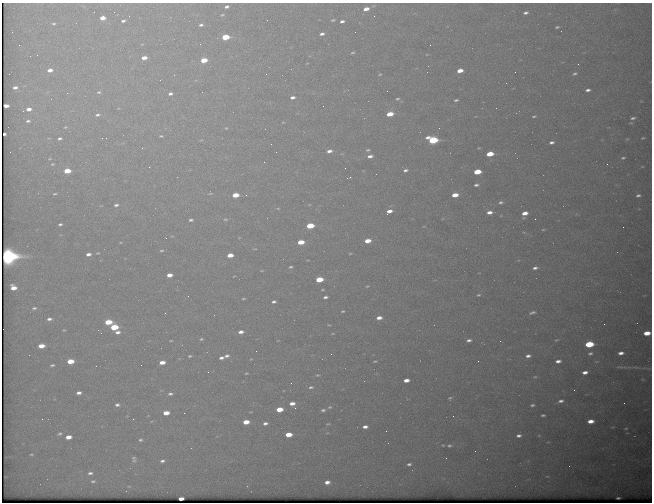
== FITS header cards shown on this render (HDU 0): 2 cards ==
NAXIS1  =                  650 / Width of table row in bytes
NAXIS2  =                  500 / Number of rows in table

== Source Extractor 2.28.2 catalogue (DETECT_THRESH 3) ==
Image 650 x 500 px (HDU 0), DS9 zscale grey, 1 PNG px = 1 image px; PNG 654 x 504 px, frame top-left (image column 1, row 500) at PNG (2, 3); no overlay
Background 622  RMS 3.2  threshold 9.56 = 3 sigma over >= 5 px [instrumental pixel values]
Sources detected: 197; all 197 listed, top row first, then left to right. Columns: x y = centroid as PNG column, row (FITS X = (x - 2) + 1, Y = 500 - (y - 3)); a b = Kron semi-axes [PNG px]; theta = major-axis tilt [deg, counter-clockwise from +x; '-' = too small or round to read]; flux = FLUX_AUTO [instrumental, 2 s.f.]
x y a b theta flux
227 7 4 3 - 530
366 9 5 4 - 1400
526 13 5 3 - 560
222 15 4 3 - 210
102 18 5 4 - 1900
333 20 4 2 - 240
123 21 6 4 19 520
342 21 4 3 - 570
54 24 5 4 - 330
201 25 5 3 - 450
557 27 4 2 - 290
322 34 4 3 - 580
225 37 5 4 - 7400
142 44 5 3 - 170
200 44 2 2 - 93
19 45 2 2 - 140
430 45 2 2 - 210
352 53 5 3 - 290
144 58 5 4 - 1600
204 60 5 4 - 4100
578 64 2 2 - 95
50 70 6 4 6 1300
460 71 5 4 - 2200
266 74 2 2 - 190
380 74 5 4 - 290
575 74 6 4 19 410
15 87 4 3 - 760
588 90 5 3 - 680
99 92 6 4 12 380
67 93 2 2 - 140
170 94 4 3 - 550
292 97 4 3 - 700
397 99 6 4 15 350
456 100 4 2 - 330
6 106 5 3 - 140
323 106 2 2 - 190
29 109 6 4 6 1200
390 114 5 4 - 4100
98 115 7 5 7 490
534 116 5 3 - 260
633 118 5 3 - 450
28 121 4 3 - 370
283 122 4 3 - 150
65 127 5 3 - 190
226 128 3 3 - 170
439 128 2 2 - 93
5 134 3 2 - 570
161 136 3 3 - 190
60 138 4 3 - 400
106 138 2 2 - 93
643 138 3 2 - 200
433 140 7 4 -5 18000
552 142 5 3 - 620
142 148 2 2 - 870
368 150 6 4 3 330
329 151 6 4 14 950
490 154 5 4 - 5000
370 156 6 4 10 880
623 158 4 2 - 280
264 162 2 2 - 99
52 164 4 3 - 210
607 164 2 2 - 320
345 168 2 2 - 88
405 170 5 3 - 480
67 171 5 4 - 4400
477 172 6 4 10 5900
349 177 7 3 15 220
476 185 6 4 8 510
54 194 6 4 14 370
210 194 9 3 5 330
235 195 5 4 - 3600
246 195 3 3 - 210
455 195 5 4 - 2700
638 195 4 3 - 460
501 202 8 5 11 650
116 205 6 5 - 620
309 205 5 3 - 190
278 208 5 3 - 190
389 211 6 4 17 1500
489 212 7 5 7 1300
525 213 6 4 12 1900
225 219 6 4 -6 310
535 219 2 2 - 150
191 220 6 4 6 480
60 224 6 4 15 500
310 226 6 4 8 7700
623 227 2 2 - 370
543 230 5 3 - 250
524 232 6 3 17 240
172 236 5 3 - 180
368 241 6 4 5 2600
121 242 4 3 - 180
301 242 5 4 - 3700
255 249 5 3 - 160
161 251 5 4 - 300
97 253 5 3 - 220
350 253 5 3 - 230
88 254 5 4 - 900
230 255 5 3 - 2300
8 256 8 7 - 85000
308 260 4 2 - 150
290 267 4 3 - 330
535 268 6 4 6 720
262 270 4 3 - 170
169 275 5 4 - 1600
319 279 5 4 - 5800
367 286 5 4 - 250
13 288 5 4 - 2200
322 290 5 3 - 220
478 295 5 3 - 280
325 297 5 3 - 570
243 299 4 3 - 240
274 302 4 3 - 510
34 308 6 4 7 350
343 311 4 3 - 270
532 312 8 4 18 530
165 313 2 2 - 120
379 318 5 4 - 1200
49 319 5 3 - 610
108 322 6 4 6 5200
604 324 2 2 - 430
329 325 5 3 - 210
114 327 6 4 5 8400
64 330 3 3 - 160
118 332 6 4 12 860
241 332 6 4 10 970
332 333 5 2 - 200
647 333 6 4 8 3200
201 339 5 4 - 340
469 340 5 3 - 550
556 340 7 3 25 270
171 341 4 3 - 190
500 341 2 2 - 92
589 344 6 4 8 11000
41 346 5 4 - 2500
590 353 6 4 13 410
621 353 5 3 - 920
331 354 2 2 - 320
190 356 5 4 - 310
227 356 6 4 15 580
528 356 6 4 11 750
221 358 5 3 - 660
70 361 5 4 - 3700
375 361 4 2 - 220
478 361 2 2 - 340
558 361 6 4 8 930
162 362 5 4 - 1900
52 365 4 3 - 330
141 365 2 2 - 120
620 367 11 2 0 360
208 372 2 2 - 130
585 372 5 3 - 1100
246 373 3 2 - 190
317 375 6 4 17 280
535 377 6 5 - 360
406 380 5 3 - 1500
291 383 3 3 - 170
311 387 6 4 4 450
574 390 2 2 - 120
79 393 5 3 - 820
170 394 6 5 - 550
450 398 5 5 - 300
561 401 7 5 9 800
292 403 6 4 8 1400
117 405 6 4 9 600
532 405 6 4 8 460
330 407 6 4 15 310
279 409 5 4 - 3700
323 410 5 3 - 440
166 413 5 4 - 2200
543 415 5 3 - 380
453 416 2 2 - 120
42 419 3 2 - 280
133 419 3 2 - 250
591 421 6 4 6 1900
246 422 5 4 - 2800
265 423 5 4 - 640
328 424 5 3 - 220
365 427 5 3 - 920
626 428 4 2 - 160
386 431 2 2 - 520
60 433 7 5 28 460
288 434 5 4 - 3300
519 436 6 4 6 710
68 437 5 4 - 1800
140 440 5 4 - 340
449 446 6 5 - 440
475 451 2 2 - 460
31 454 5 3 - 240
133 458 6 5 - 390
162 461 4 3 - 500
409 464 4 3 - 450
90 473 5 4 - 560
93 481 4 2 - 310
327 482 5 4 - 1100
618 498 4 2 - 260
181 499 4 3 - 1400
At the frame edge (FLAGS 8, measured only in part): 1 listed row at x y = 647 333